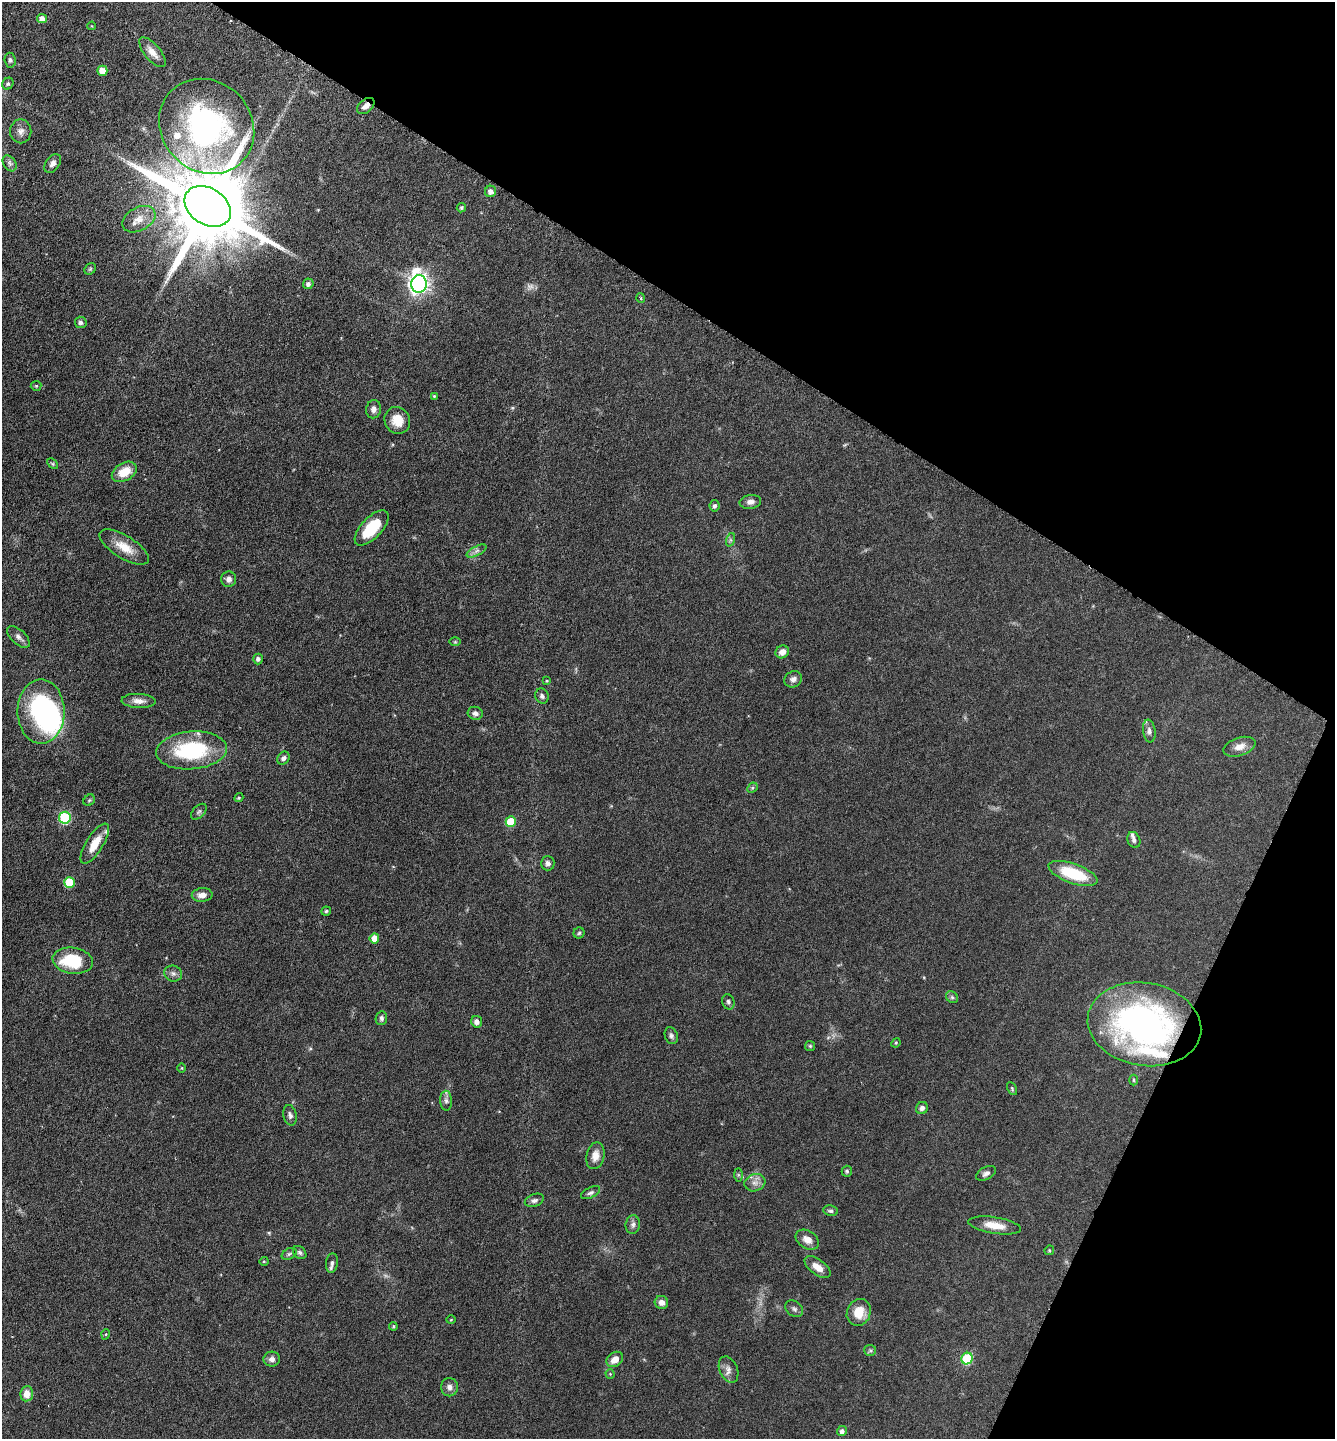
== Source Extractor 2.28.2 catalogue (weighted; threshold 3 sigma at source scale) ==
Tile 8 of 4 x 4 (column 4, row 2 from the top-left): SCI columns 4147-5479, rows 2879-4315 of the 5770 x 5760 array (HDU 1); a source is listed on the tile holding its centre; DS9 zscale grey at full resolution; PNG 1337 x 1441 px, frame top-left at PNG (2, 2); each listed source drawn as its Kron ellipse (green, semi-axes under 4 px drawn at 4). Shown black and unused: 28% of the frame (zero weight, under 3 of 6 exposures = <1% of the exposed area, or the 3 px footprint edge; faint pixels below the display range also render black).
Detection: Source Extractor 2.28.2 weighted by HDU 2 'WHT'; one run over the whole footprint, this tile lists its part. Background 0.072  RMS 0.0039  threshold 0.0159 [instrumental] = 3 sigma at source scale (4.09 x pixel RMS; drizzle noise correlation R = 1.36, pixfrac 0.8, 0.05/0.05 arcsec/px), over >= 5 px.
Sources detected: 116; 1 too faint to see at this stretch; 1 inside a brighter object's white glare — neither listed nor drawn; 4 inside a brighter listed object's ellipse — not listed separately; the other 110 listed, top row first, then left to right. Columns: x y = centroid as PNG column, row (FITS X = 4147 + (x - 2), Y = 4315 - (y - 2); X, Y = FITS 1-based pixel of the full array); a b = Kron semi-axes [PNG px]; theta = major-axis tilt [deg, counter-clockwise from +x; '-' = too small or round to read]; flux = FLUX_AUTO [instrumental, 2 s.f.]
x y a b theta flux
42 19 5 4 - 2.7
92 26 4 3 - 0.22
152 52 18 8 -50 3.2
10 60 7 5 -84 0.8
102 71 5 5 - 3.7
8 84 6 5 - 0.69
366 106 10 6 39 1.8
207 126 50 45 -45 90
21 131 12 10 -89 2.1
10 163 8 6 -56 1.1
53 163 10 7 54 1.6
491 191 6 5 - 1.9
208 206 25 18 -33 6300
461 208 5 4 - 0.61
139 219 18 11 28 4.3
90 269 6 5 - 0.55
308 284 5 5 - 1.2
419 284 9 7 -88 190
641 298 5 3 - 0.42
81 322 6 6 - 0.93
36 386 5 5 - 0.49
434 396 4 3 - 0.39
374 409 9 7 79 1.5
397 420 14 12 -58 5.3
52 464 6 4 -46 0.47
124 472 13 9 29 6.3
750 502 11 7 9 1.6
715 506 5 5 - 0.91
372 528 22 10 47 11
730 540 7 4 72 0.61
124 547 28 11 -32 6.1
477 551 11 4 27 1.3
229 579 8 7 - 1.7
18 637 14 7 -43 1.6
455 642 6 4 0 0.4
782 652 7 6 - 2.2
258 659 5 5 - 0.97
793 679 9 7 35 1.5
547 681 4 3 - 0.36
542 696 8 7 - 1
139 701 17 7 -3 2.5
41 712 32 23 -90 53
475 713 7 6 - 1.3
1149 731 11 6 -82 1.3
1240 747 16 9 18 3
191 750 35 19 5 30
283 758 7 5 49 1.2
752 788 6 4 45 0.52
239 798 5 4 - 0.5
89 800 6 5 - 0.49
199 812 9 5 45 0.79
65 818 6 6 - 30
511 822 5 5 - 12
1134 840 8 6 -67 0.91
95 844 23 8 58 6.5
548 863 7 7 - 1.2
1073 873 26 10 -20 15
69 882 5 5 - 14
202 895 10 7 4 2.5
326 911 5 4 - 0.49
579 933 5 5 - 0.53
374 938 5 5 - 4.3
73 961 20 13 -8 17
173 973 9 8 - 1.3
952 997 6 5 - 0.67
728 1002 8 6 -74 0.91
381 1018 7 5 80 0.83
477 1022 6 5 - 1.6
1144 1024 57 41 -10 120
671 1036 8 6 -72 1
896 1043 5 4 - 0.36
810 1046 5 5 - 0.46
182 1068 5 3 - 0.28
1134 1080 5 3 - 0.39
1012 1088 7 4 -64 0.47
446 1101 10 6 -89 1.2
922 1108 6 6 - 1.2
290 1115 10 6 -78 1.2
595 1156 13 9 77 3.2
847 1171 5 5 - 0.57
986 1173 11 6 28 1.3
738 1175 6 4 -89 0.53
755 1183 10 8 17 2
591 1193 10 5 27 0.98
534 1200 10 6 20 1.2
830 1211 7 5 -9 0.76
633 1225 9 7 82 1.2
995 1225 26 8 -9 5
807 1240 13 8 -32 3
1049 1250 5 4 - 0.41
300 1253 7 5 -43 0.81
289 1254 8 5 30 0.81
264 1261 4 4 - 0.36
332 1263 10 6 83 1.2
817 1267 15 7 -36 3.7
661 1302 7 6 - 1.9
794 1309 10 7 -40 1
859 1312 14 11 66 6.5
451 1320 5 3 - 0.28
393 1326 4 3 - 0.49
106 1334 5 3 - 0.37
870 1350 6 5 - 0.62
272 1359 8 7 - 1.7
615 1359 9 7 38 3.1
967 1359 6 5 - 23
728 1369 13 9 -66 2
610 1374 4 4 - 0.35
449 1387 9 8 - 1.8
27 1394 8 6 85 3.7
842 1431 5 4 - 1.3
Overlapping masked pixels (flux is a lower limit): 2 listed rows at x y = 366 106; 1144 1024